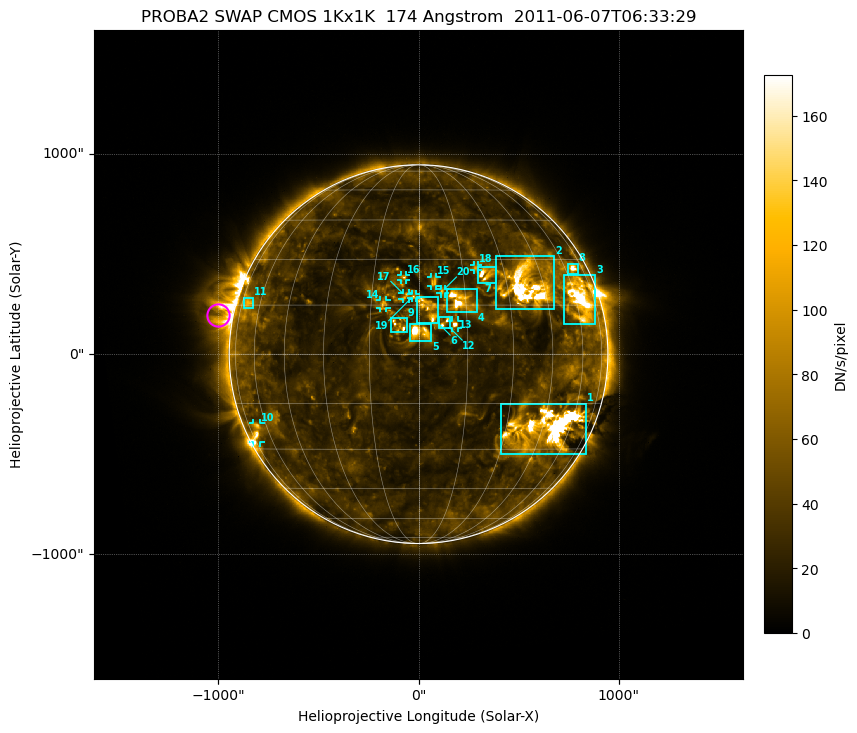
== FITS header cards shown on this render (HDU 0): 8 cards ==
TELESCOP= 'PROBA2  '           / satellite name
INSTRUME= 'SWAP    '           / instrument name
DETECTOR= 'CMOS 1Kx1K'         / HAS CMOS detector 1024x1024 pixels
WAVELNTH=                  174 / [Angstrom] bandpass peak response
DATE-OBS= '2011-06-07T06:33:29.759' / UTC time of observation
CTYPE1  = 'HPLN-TAN'           / WCS axis X
CTYPE2  = 'HPLT-TAN'           / WCS axis Y
BUNIT   = 'DN/s/pixel'         / unit of physical value

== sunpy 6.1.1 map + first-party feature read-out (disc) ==
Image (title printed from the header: PROBA2 SWAP CMOS 1Kx1K  174 Angstrom  2011-06-07T06:33:29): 1024 x 1024 px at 3.16 arcsec/px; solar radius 945 arcsec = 299 px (full disc in frame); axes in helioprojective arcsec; data unit DN/s/pixel (BUNIT, on the colour bar)
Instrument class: DISC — disc imager (sunpy class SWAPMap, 174 A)
Bright regions (active regions / flare kernels): reference = the median radial profile (limb darkening/brightening removed); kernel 9 px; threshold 5 sigma = 49.8 DN/s/pixel over a disc level ~27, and >= 1.15x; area >= 9 px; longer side >= 7 px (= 22 arcsec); searched inside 0.97 R_sun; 20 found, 20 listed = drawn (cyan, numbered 1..; 9 of them under ~43 arcsec drawn as corner ticks so the feature stays visible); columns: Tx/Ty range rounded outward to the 10 arcsec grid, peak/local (2 s.f.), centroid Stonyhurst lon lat
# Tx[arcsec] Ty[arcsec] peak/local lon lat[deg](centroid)
1 410..840 -500..-240 11 +45 -23
2 390..680 220..490 9.8 +37 +21
3 720..890 150..400 6.8 +63 +17
4 140..290 210..330 9.5 +13 +16
5 -50..70 60..160 10 +0 +7
6 -10..100 150..290 5.2 +3 +14
7 290..390 350..440 6.1 +23 +25
8 740..800 400..460 4.4 +66 +27
9 -140..-60 110..180 4.5 -6 +9
10 -830..-790 -440..-340 3.3 -69 -24
11 -880..-830 230..280 2.8 -69 +16
12 100..160 130..190 4.3 +8 +9
13 160..200 130..170 5.1 +11 +9
14 -200..-160 230..270 3.8 -11 +15
15 60..90 340..390 4.4 +5 +23
16 -90..-60 370..400 4 -5 +24
17 -80..-40 270..310 3.4 -4 +18
18 270..300 420..450 3.5 +20 +27
19 -40..-10 280..300 3.2 -1 +18
20 110..130 300..330 3.5 +8 +19
Off-limb structures (1.02-1.3 R_sun): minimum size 162 px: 7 found; the strongest spans PA ~45..115 deg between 1.02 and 1.3 R_sun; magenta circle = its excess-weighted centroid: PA ~80 deg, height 1.08 R_sun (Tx ~-1000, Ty ~200 arcsec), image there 3.7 x the reference